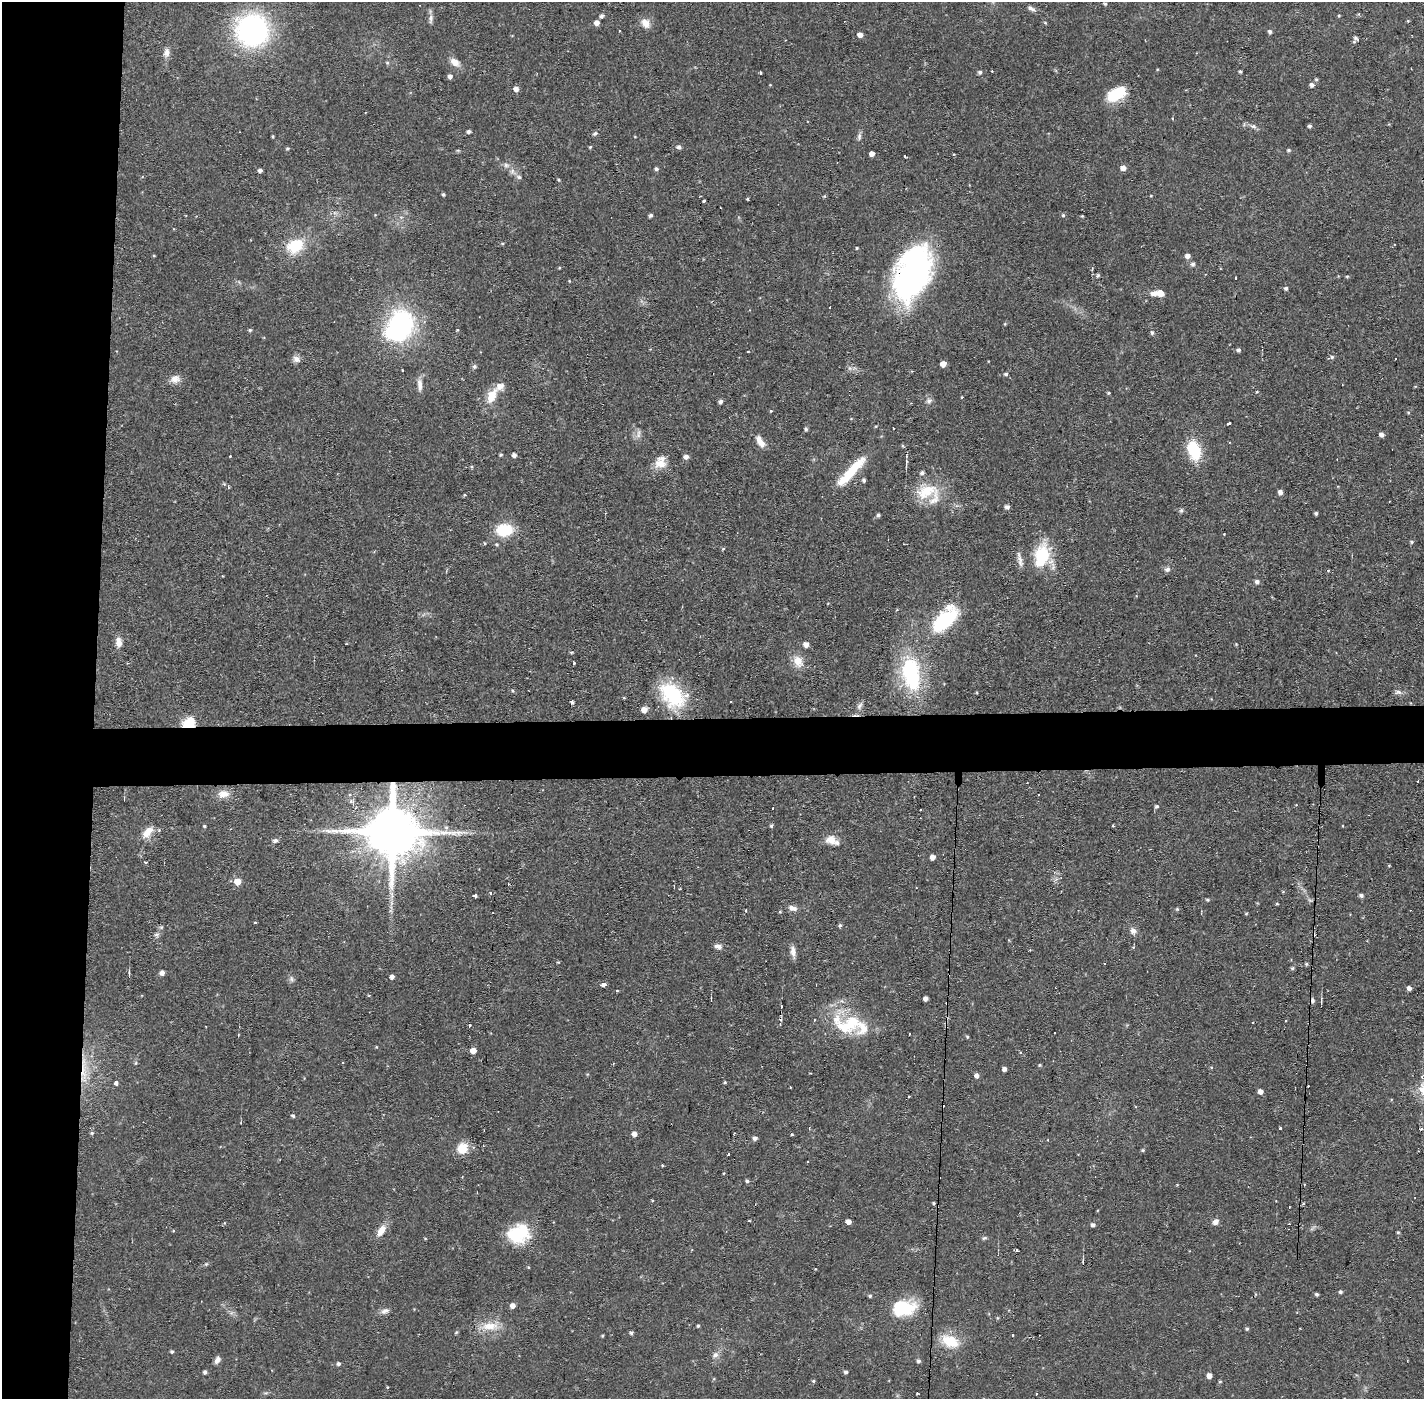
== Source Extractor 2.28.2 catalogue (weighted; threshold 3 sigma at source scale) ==
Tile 4 of 3 x 3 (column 1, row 2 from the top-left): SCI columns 1-1422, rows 1451-2847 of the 4267 x 4298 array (HDU 1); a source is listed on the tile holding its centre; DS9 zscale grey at full resolution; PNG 1426 x 1401 px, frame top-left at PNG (2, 2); no overlay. Shown black and unused: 11% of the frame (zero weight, under 2 of 3 exposures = <1% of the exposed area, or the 3 px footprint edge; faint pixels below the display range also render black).
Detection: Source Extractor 2.28.2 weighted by HDU 2 'WHT'; one run over the whole footprint, this tile lists its part. Background 0.0564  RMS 0.006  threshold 0.0269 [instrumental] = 3 sigma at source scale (4.5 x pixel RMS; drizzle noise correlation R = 1.50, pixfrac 1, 0.05/0.05 arcsec/px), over >= 5 px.
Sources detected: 278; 1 too faint to see at this stretch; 4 inside a brighter object's white glare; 22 cosmic-ray / hot-pixel residue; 1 long thin detection or spike segment (spike, bleed or trail) — not listed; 8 inside a brighter listed object's ellipse — not listed separately; the other 242 listed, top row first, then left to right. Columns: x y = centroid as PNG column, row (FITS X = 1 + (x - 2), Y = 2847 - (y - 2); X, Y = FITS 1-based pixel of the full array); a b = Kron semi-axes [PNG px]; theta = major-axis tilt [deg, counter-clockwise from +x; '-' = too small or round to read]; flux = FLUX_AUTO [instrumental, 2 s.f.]
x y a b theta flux
1105 4 4 4 - 0.8
1031 8 13 5 -28 2.3
602 16 5 4 - 1.8
1339 16 4 3 - 0.61
431 19 13 6 87 2.4
1408 21 4 4 - 0.64
1045 22 5 3 - 0.6
597 23 5 5 - 3.4
646 23 15 11 -53 5
252 30 29 28 - 130
1270 32 5 4 - 1.6
860 35 5 4 - 3.4
1356 38 9 4 -31 1.4
167 53 11 8 86 3.4
455 62 14 9 -35 5
387 63 5 5 - 0.87
1240 71 4 3 - 0.87
980 72 4 4 - 1.6
760 73 3 3 - 1.4
450 76 5 5 - 2.1
1316 79 5 4 - 0.98
1312 85 5 4 - 2.4
516 89 5 4 - 3.1
1116 94 23 13 30 17
1253 126 9 6 -12 1.9
1310 126 4 4 - 1.4
468 131 4 3 - 1.6
595 134 7 5 50 1.1
273 136 3 3 - 0.68
859 136 10 5 85 1.8
590 147 4 3 - 0.71
679 147 6 5 - 1.4
287 148 5 4 - 0.76
1288 150 5 4 - 0.95
872 154 4 4 - 3.2
905 156 3 2 - 1.3
506 165 8 6 -2 2
1123 168 5 5 - 3.3
656 169 5 4 - 1.3
260 170 4 3 - 2
519 177 8 6 -17 1.6
558 180 5 3 - 0.65
443 194 4 3 - 0.87
824 196 4 4 - 0.65
1151 196 4 3 - 0.46
747 199 3 3 - 0.59
704 201 3 3 - 1.5
651 215 4 4 - 1.4
1063 215 5 5 - 0.95
1082 216 3 3 - 0.54
502 244 5 3 - 0.63
295 246 23 17 26 19
857 248 3 3 - 0.59
154 256 4 3 - 0.47
1188 256 5 5 - 3
1193 264 5 5 - 1.6
1098 276 6 4 87 0.81
911 277 57 34 63 140
1236 278 3 2 - 0.54
569 281 4 3 - 0.51
1286 288 4 4 - 1.3
1158 293 16 7 -1 7.2
401 323 23 22 - 77
1005 324 5 3 - 0.51
250 330 5 4 - 0.98
1152 332 5 5 - 1.3
1238 350 4 4 - 1.4
1332 357 5 5 - 1.2
296 359 10 8 -26 2.9
943 364 5 4 - 4.9
474 366 5 5 - 1.4
1006 374 5 4 - 1.1
175 379 13 11 23 4.5
420 385 18 6 -87 3.9
1257 392 4 4 - 0.62
1109 393 4 3 - 0.69
492 396 20 11 65 11
962 397 4 3 - 0.45
929 401 8 7 - 2
721 402 5 4 - 1.8
771 411 4 3 - 0.51
1408 412 5 3 - 0.58
1229 423 3 3 - 3
876 426 4 3 - 0.55
806 429 5 4 - 1.1
638 434 13 5 79 2.5
1381 435 5 4 - 2.6
760 441 16 7 -58 5.2
1194 450 20 12 -72 25
501 455 4 4 - 0.83
514 455 4 4 - 2.4
230 456 2 2 - 0.51
686 457 5 5 - 2.6
660 463 16 13 -21 7.8
851 471 46 10 48 23
922 473 5 4 - 1.5
864 480 5 4 - 1.4
926 491 32 17 23 19
1280 492 5 5 - 2.5
464 495 5 3 - 0.52
1007 507 4 4 - 2.3
1181 510 7 5 68 1.1
1316 513 3 3 - 1
878 515 4 4 - 1.3
504 530 14 10 3 26
1224 534 3 2 - 0.67
1412 542 5 4 - 0.88
485 543 4 3 - 0.65
496 544 5 4 - 0.74
723 549 5 4 - 0.73
1042 556 28 17 77 27
1020 559 21 5 -77 3.2
1167 569 8 6 17 1.8
1328 570 3 3 - 0.83
1257 582 5 5 - 2
944 620 30 15 40 46
119 642 12 7 -81 4.4
806 644 5 5 - 3.6
798 661 17 12 -61 7.7
573 663 3 3 - 1.4
911 674 43 23 -80 59
513 691 5 3 - 0.55
1398 692 11 6 6 2
672 695 35 23 -48 40
572 702 4 3 - 4.7
859 706 11 6 63 2.7
644 710 5 5 - 4.9
189 723 12 9 37 16
223 794 15 10 8 5.9
1296 805 3 2 - 0.54
1156 806 5 5 - 1.1
773 808 2 2 - 0.71
204 826 4 3 - 0.77
771 826 4 4 - 1
230 829 3 2 - 0.37
392 831 17 15 88 4600
147 832 18 10 49 6.8
275 840 7 6 - 1.5
831 840 14 11 -15 5.9
932 857 4 4 - 3.4
146 862 3 3 - 1.3
1389 865 5 3 - 0.51
237 881 6 5 - 7.4
916 887 3 2 - 0.56
490 893 4 4 - 0.93
1361 895 5 4 - 1.7
475 896 3 3 - 4.1
1207 900 4 4 - 0.87
1277 904 3 3 - 0.63
792 908 11 6 -20 3.3
1177 909 5 5 - 0.75
746 911 4 3 - 0.65
1246 914 4 4 - 0.6
255 922 3 2 - 1.1
840 925 5 4 - 1.1
1133 931 8 7 - 3.1
156 934 7 5 20 1.5
718 946 9 6 -11 2.6
1133 947 5 4 - 0.64
793 952 16 6 -83 3.4
558 962 4 3 - 0.52
1306 964 4 4 - 0.9
1292 968 4 4 - 1
129 973 7 3 -79 0.91
162 973 5 4 - 2.9
392 977 4 4 - 2.2
291 979 8 5 -82 1.6
604 985 4 3 - 14
1409 988 4 4 - 2.7
925 999 4 4 - 2.7
1312 1000 6 5 - 1.6
781 1006 3 2 - 0.67
814 1020 3 3 - 0.6
1286 1021 3 2 - 0.66
851 1023 27 19 64 21
1252 1023 3 2 - 1
469 1025 3 3 - 1.6
909 1034 3 2 - 0.61
967 1037 5 4 - 0.72
376 1047 4 3 - 0.49
473 1051 5 4 - 6
135 1063 6 4 70 0.75
1039 1065 4 3 - 0.69
1211 1067 5 3 - 0.53
83 1069 44 7 -90 13
1004 1069 4 4 - 2.1
977 1076 5 5 - 2.4
725 1082 4 3 - 0.7
116 1083 4 4 - 4.5
1260 1091 5 4 - 3.2
909 1097 3 2 - 0.92
293 1116 4 4 - 1.2
809 1128 4 2 - 0.53
1280 1128 3 3 - 1
92 1133 5 4 - 1
634 1134 5 4 - 3.2
792 1135 4 3 - 0.54
755 1138 5 5 - 2.1
462 1148 13 12 - 9.5
1143 1150 4 3 - 0.77
728 1154 3 2 - 1.3
807 1161 3 2 - 0.92
747 1181 4 4 - 1.2
1304 1184 2 2 - 0.57
933 1203 3 3 - 0.73
749 1221 4 3 - 0.44
848 1222 5 4 - 3.6
1215 1222 8 6 39 2.9
1093 1225 6 4 0 1.3
381 1231 15 8 57 6.5
522 1231 28 19 -11 23
1398 1232 4 3 - 0.75
984 1238 7 5 14 0.97
1016 1250 3 3 - 2.7
1083 1262 6 3 -90 0.62
206 1264 6 4 45 0.86
528 1267 4 3 - 0.59
1340 1292 4 4 - 1.3
1317 1294 4 3 - 1.2
870 1296 4 4 - 0.96
512 1305 5 5 - 3.5
903 1308 26 16 9 31
385 1311 12 7 21 2.7
997 1318 5 3 - 0.65
490 1326 25 11 3 11
698 1326 4 3 - 0.86
1247 1329 4 4 - 0.95
631 1333 5 4 - 1.2
1012 1335 3 3 - 2
602 1336 3 3 - 0.66
950 1341 25 15 -26 15
172 1352 4 4 - 0.96
715 1355 8 7 - 2.6
217 1360 8 5 59 2.8
918 1361 5 4 - 1.4
338 1364 5 4 - 1.4
205 1372 4 4 - 1.4
846 1372 4 4 - 1.5
1209 1376 4 4 - 4
813 1381 4 4 - 0.8
387 1387 4 3 - 0.45
917 1394 3 2 - 0.63
Overlapping masked pixels (flux is a lower limit): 4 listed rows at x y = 911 277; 189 723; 392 831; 83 1069